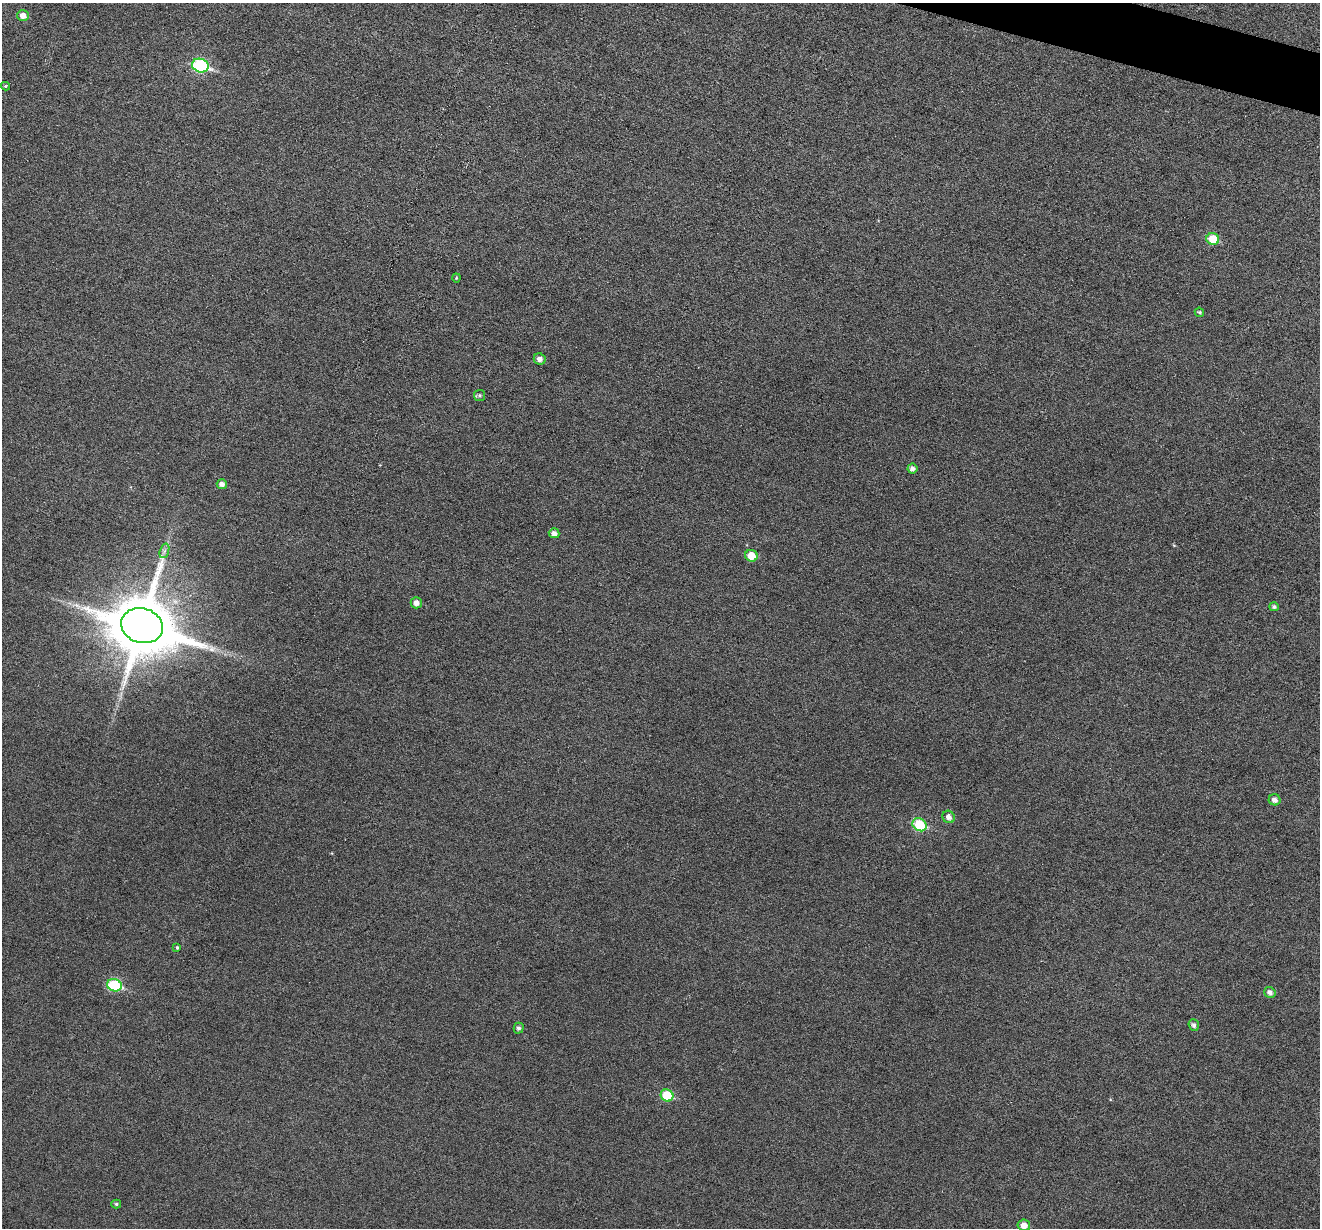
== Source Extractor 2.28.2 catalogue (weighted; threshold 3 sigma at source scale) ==
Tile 10 of 4 x 4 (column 2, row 3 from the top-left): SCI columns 1321-2638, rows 1482-2707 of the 5274 x 5288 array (HDU 1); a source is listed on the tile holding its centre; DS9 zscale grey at full resolution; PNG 1322 x 1230 px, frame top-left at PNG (2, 3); each listed source drawn as its Kron ellipse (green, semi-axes under 4 px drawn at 4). Shown black and unused: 1% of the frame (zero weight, under 3 of 6 exposures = <1% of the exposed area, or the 3 px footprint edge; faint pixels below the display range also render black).
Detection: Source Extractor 2.28.2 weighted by HDU 2 'WHT'; one run over the whole footprint, this tile lists its part. Background 0.0501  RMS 0.0057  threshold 0.0234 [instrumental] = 3 sigma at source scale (4.09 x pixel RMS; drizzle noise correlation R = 1.36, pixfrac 0.8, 0.05/0.05 arcsec/px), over >= 5 px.
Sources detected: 27; all 27 listed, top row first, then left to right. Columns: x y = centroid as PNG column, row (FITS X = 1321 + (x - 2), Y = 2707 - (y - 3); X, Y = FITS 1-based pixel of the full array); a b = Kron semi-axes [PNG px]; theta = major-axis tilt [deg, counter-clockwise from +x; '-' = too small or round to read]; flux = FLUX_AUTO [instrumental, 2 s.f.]
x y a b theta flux
23 16 6 5 - 3.8
200 66 8 6 -16 60
6 86 4 4 - 0.6
1213 239 6 6 - 13
456 278 4 4 - 0.57
1199 312 5 4 - 0.87
540 359 6 5 - 2.7
479 395 5 5 - 1.1
912 469 5 5 - 2.2
222 484 5 5 - 2.6
554 533 5 5 - 2.4
164 551 7 4 71 1.6
751 556 6 6 - 8.7
416 603 5 5 - 3
1274 607 5 4 - 1.2
142 626 21 17 -17 4200
1275 800 6 5 - 2.4
949 817 6 6 - 3
919 825 7 6 - 25
177 947 4 3 - 0.63
114 985 7 6 - 35
1270 992 6 5 - 2.4
1194 1025 6 5 - 1.8
519 1028 5 5 - 1.5
667 1095 6 6 - 19
116 1204 5 4 - 0.87
1024 1225 6 5 - 4.1